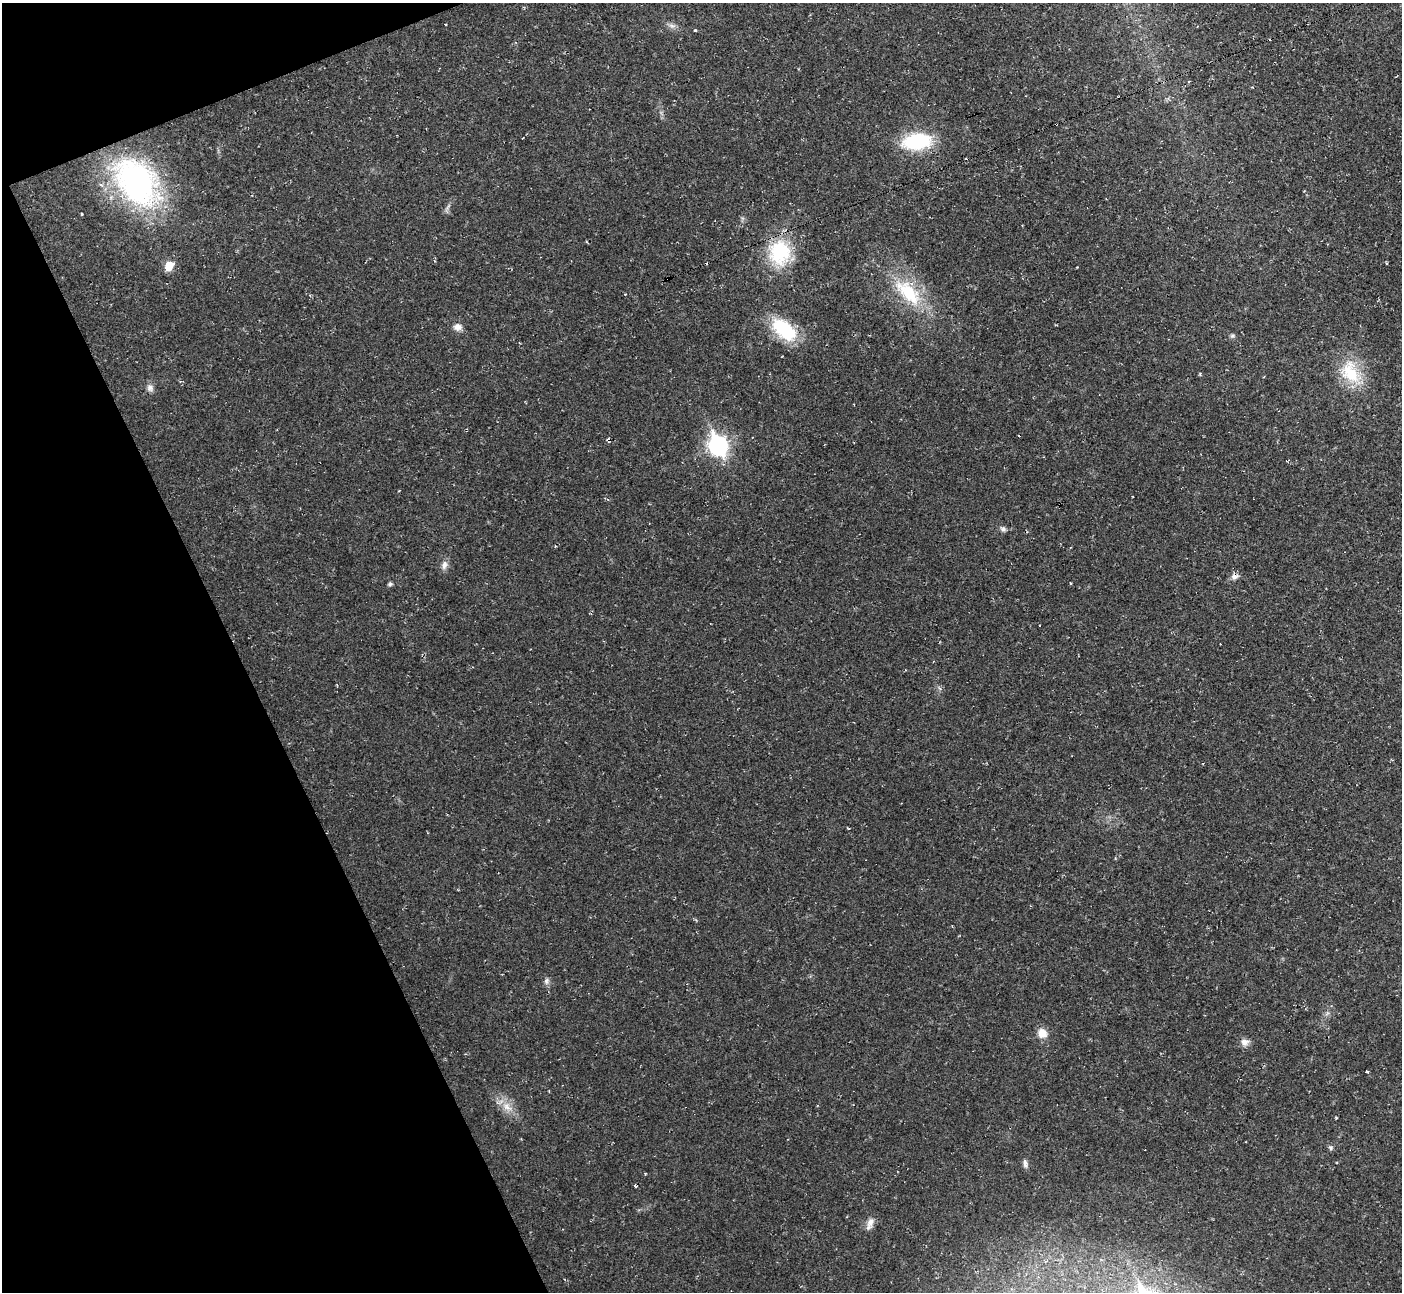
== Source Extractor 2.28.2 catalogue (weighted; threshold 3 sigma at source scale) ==
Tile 5 of 4 x 4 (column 1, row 2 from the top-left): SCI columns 1-1400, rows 2729-4018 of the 5602 x 5589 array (HDU 1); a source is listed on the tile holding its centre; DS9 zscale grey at full resolution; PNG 1404 x 1294 px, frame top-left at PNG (2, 3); no overlay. Shown black and unused: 19% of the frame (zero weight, under 2 of 3 exposures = <1% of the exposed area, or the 3 px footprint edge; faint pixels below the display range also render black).
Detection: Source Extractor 2.28.2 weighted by HDU 2 'WHT'; one run over the whole footprint, this tile lists its part. Background 0.0237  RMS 0.0063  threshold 0.0283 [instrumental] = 3 sigma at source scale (4.5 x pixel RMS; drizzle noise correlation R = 1.50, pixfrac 1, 0.05/0.05 arcsec/px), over >= 5 px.
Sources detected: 36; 4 cosmic-ray / hot-pixel residue — not listed; the other 32 listed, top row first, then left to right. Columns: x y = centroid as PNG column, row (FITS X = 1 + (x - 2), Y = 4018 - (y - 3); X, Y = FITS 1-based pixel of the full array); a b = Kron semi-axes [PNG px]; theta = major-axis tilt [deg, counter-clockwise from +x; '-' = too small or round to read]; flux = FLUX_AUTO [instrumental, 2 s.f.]
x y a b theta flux
672 26 12 7 -11 2.9
695 30 3 3 - 0.7
523 138 3 2 - 0.67
917 141 27 15 8 52
136 182 54 36 -50 160
448 207 11 3 51 1.5
82 214 3 2 - 0.77
780 253 33 28 -89 39
1386 263 4 3 - 0.63
169 266 7 6 - 16
908 292 48 21 -44 39
458 327 12 10 -9 4
784 329 32 17 -40 38
1232 336 7 5 0 1.2
1351 373 38 24 -54 28
1200 374 5 3 - 0.66
150 388 11 9 -70 3.1
608 440 6 3 -83 1.3
718 446 9 8 - 260
1003 529 9 6 -44 1.9
444 565 13 8 74 3.6
1235 576 10 9 - 3.5
390 584 7 5 18 1.2
546 981 9 7 81 2.1
1042 1033 12 11 - 6.7
1245 1042 11 9 1 3.8
1367 1072 4 3 - 2
507 1107 17 11 -44 8.6
1336 1118 4 3 - 0.68
1331 1148 7 6 - 1.4
1025 1164 12 6 -79 2.3
870 1222 14 9 69 4.5
Overlapping masked pixels (flux is a lower limit): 2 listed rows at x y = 608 440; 1235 576